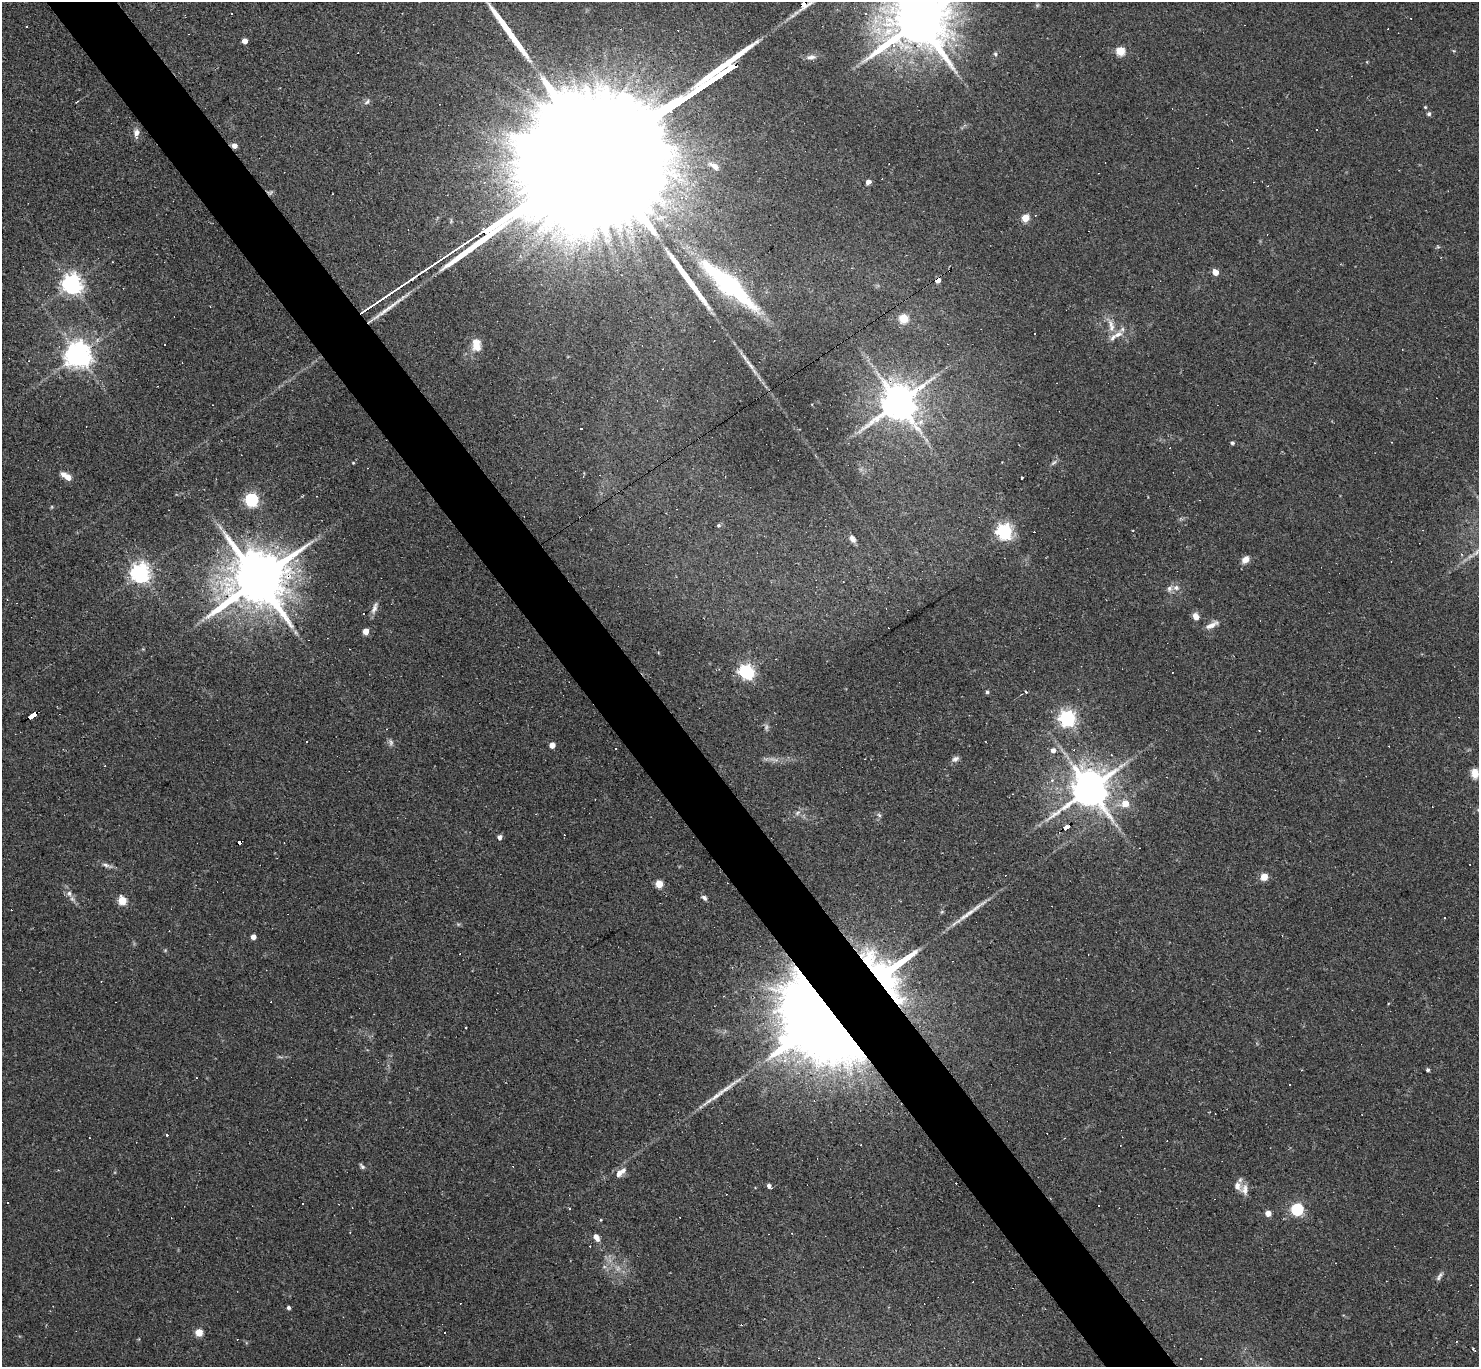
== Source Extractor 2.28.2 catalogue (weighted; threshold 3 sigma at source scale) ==
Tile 11 of 4 x 4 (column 3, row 3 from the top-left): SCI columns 2953-4429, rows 1515-2879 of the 5905 x 5900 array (HDU 1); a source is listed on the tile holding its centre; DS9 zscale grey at full resolution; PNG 1481 x 1369 px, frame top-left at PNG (2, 2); no overlay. Shown black and unused: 5% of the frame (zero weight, under 2 of 3 exposures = <1% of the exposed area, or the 3 px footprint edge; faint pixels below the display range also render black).
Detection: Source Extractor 2.28.2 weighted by HDU 2 'WHT'; one run over the whole footprint, this tile lists its part. Background 0.0638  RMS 0.0062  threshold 0.0278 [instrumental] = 3 sigma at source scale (4.5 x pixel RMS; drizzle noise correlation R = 1.50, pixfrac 1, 0.05/0.05 arcsec/px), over >= 5 px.
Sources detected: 153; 2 too faint to see at this stretch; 2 inside a brighter object's white glare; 42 cosmic-ray / hot-pixel residue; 4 long thin detections or spike segments (spike, bleed or trail) — not listed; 7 inside a brighter listed object's ellipse — not listed separately; the other 96 listed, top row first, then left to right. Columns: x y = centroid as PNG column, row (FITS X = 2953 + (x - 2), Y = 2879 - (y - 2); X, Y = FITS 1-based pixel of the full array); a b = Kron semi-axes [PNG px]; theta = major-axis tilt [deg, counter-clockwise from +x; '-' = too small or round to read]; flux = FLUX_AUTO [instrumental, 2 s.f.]
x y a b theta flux
805 3 19 4 30 29
920 20 18 14 30 5500
27 27 3 3 - 2.6
244 41 4 4 - 5.8
1120 51 5 5 - 33
995 54 5 4 - 0.9
811 57 12 6 9 2.5
77 102 5 2 - 0.47
367 102 9 5 51 1.5
1425 107 4 4 - 0.59
1429 114 6 5 - 1.2
1316 129 3 3 - 2.8
136 133 12 8 85 3.4
234 146 5 4 - 4.6
714 166 15 7 -31 4.5
868 182 4 4 - 4.7
332 194 2 2 - 0.4
682 198 6 6 - 2.1
1025 218 5 4 - 20
1438 247 6 3 -19 0.72
1215 272 5 4 - 7.3
937 280 4 4 - 10
72 284 7 6 - 390
729 285 72 16 -41 95
904 319 5 5 - 34
1111 326 19 6 -72 5.1
1034 334 2 2 - 0.65
475 342 13 11 -8 5.1
78 355 8 8 - 740
751 366 13 5 -49 2.6
898 403 11 10 - 1800
1232 443 4 4 - 1.2
353 463 3 3 - 0.57
1053 463 11 4 40 1.5
67 476 12 6 -34 6.3
252 500 6 6 - 120
719 525 6 5 - 0.94
1133 530 3 2 - 0.5
1004 531 6 6 - 220
852 539 9 6 -55 2.7
1461 554 4 3 - 0.62
1245 559 8 6 46 5
140 573 7 6 - 360
258 579 17 14 33 5100
1176 588 8 7 - 2.7
374 608 17 6 71 3.2
1196 616 8 7 - 3.9
1212 625 19 6 26 4.3
365 631 4 4 - 9.1
295 632 7 4 -71 1.3
746 672 7 6 - 170
987 692 4 4 - 1
1026 692 3 2 - 3.9
33 716 8 3 32 100
1067 718 6 6 - 230
386 729 3 2 - 0.39
552 745 4 4 - 7.3
1053 750 5 5 - 3.5
955 759 9 7 20 2.1
1475 773 11 9 -86 5.9
1089 789 11 10 - 2000
1125 803 6 6 - 9.2
797 813 8 5 32 1.5
879 815 6 4 -71 0.99
1066 828 6 3 34 34
499 837 5 4 - 2.6
240 843 4 3 - 16
107 865 17 5 -17 2.5
1264 877 5 5 - 15
659 884 5 5 - 20
69 893 8 6 -76 2.6
704 898 7 5 -45 1.6
122 901 5 5 - 27
942 912 6 4 -17 0.75
967 914 34 6 36 8
253 937 4 4 - 5.3
887 973 45 42 -69 140
816 1018 79 55 -54 970
466 1027 3 2 - 0.84
1428 1070 4 4 - 1.3
167 1134 3 3 - 2.6
362 1166 9 4 -50 1.2
620 1172 17 8 38 4.8
769 1186 5 4 - 2.4
1244 1189 14 9 72 4.3
8 1203 3 2 - 0.48
1099 1206 3 3 - 2.2
569 1208 3 3 - 1.2
1297 1209 6 5 - 89
1268 1213 4 4 - 6.9
601 1220 4 3 - 0.45
596 1237 9 6 -56 3
1439 1277 13 5 58 2
288 1308 4 4 - 1.4
199 1333 5 5 - 18
1473 1348 3 2 - 0.5
Overlapping masked pixels (flux is a lower limit): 9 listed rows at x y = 805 3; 234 146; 937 280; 258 579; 33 716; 1066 828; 240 843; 887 973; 816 1018
Isophote crosses this tile's border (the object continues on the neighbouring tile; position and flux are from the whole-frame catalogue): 2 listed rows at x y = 805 3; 920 20